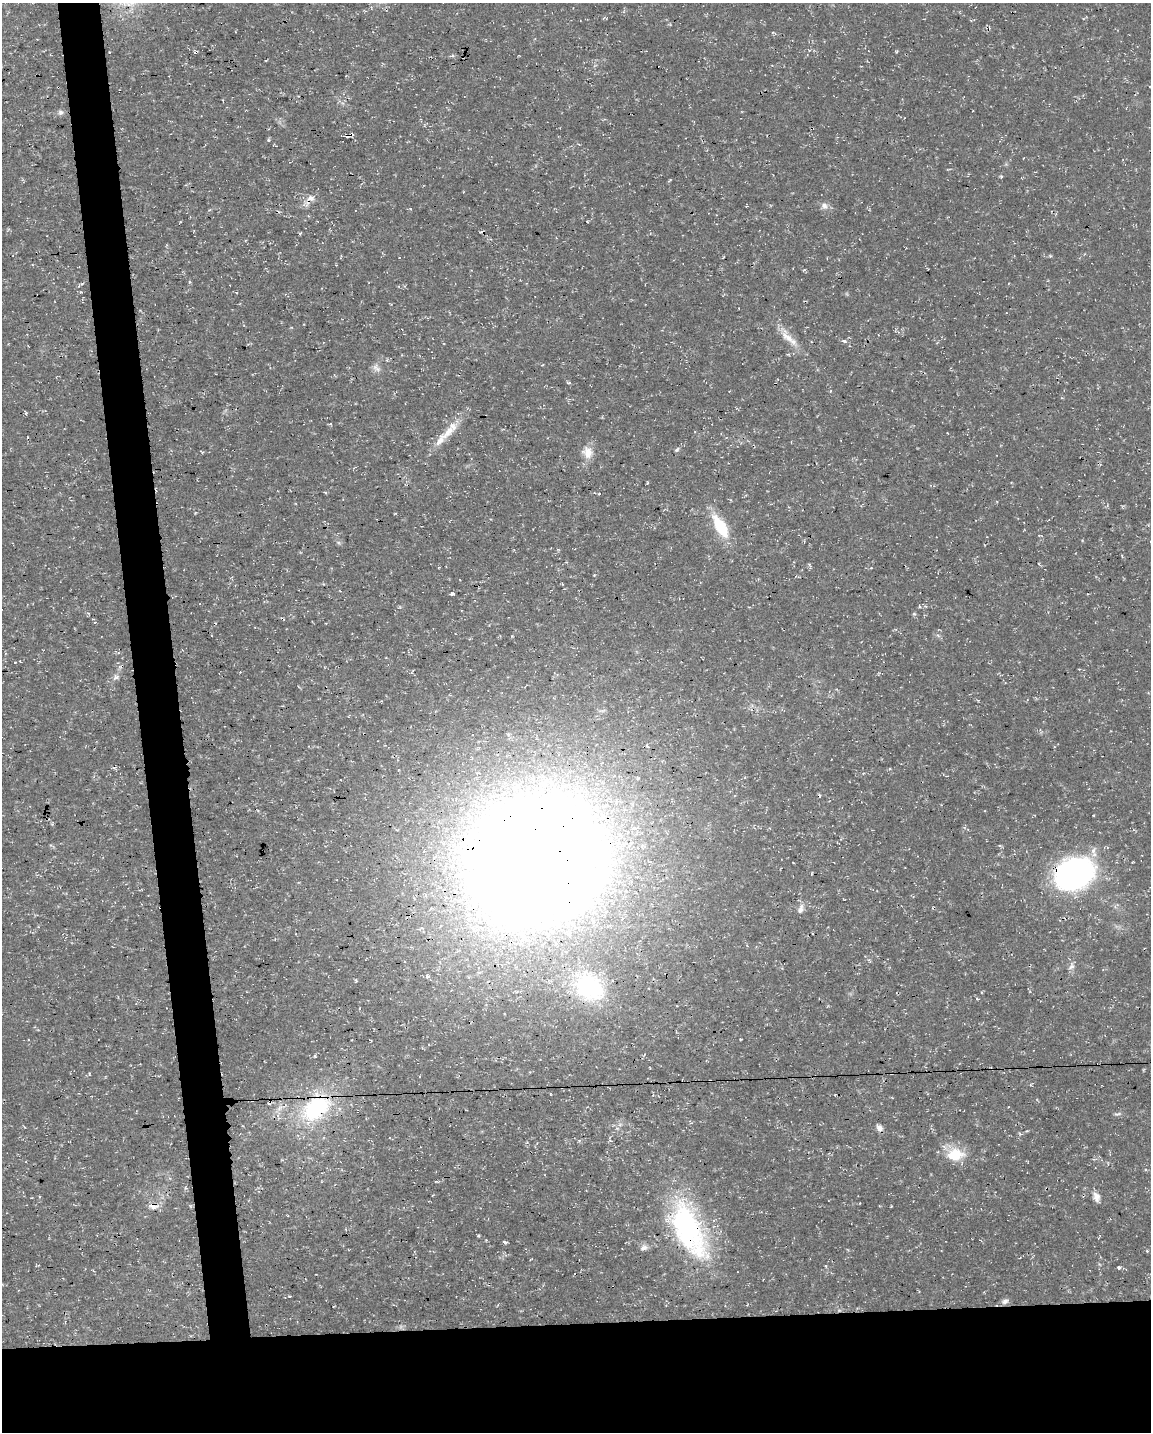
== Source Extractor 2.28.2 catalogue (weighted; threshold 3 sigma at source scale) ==
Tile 11 of 4 x 3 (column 3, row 3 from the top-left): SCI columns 2300-3448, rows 57-1486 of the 4598 x 4353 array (HDU 1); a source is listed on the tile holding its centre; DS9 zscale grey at full resolution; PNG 1153 x 1434 px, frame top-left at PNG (2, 3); no overlay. Shown black and unused: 11% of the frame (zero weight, under 3 of 4 exposures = <1% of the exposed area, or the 3 px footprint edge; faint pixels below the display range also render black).
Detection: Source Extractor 2.28.2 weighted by HDU 2 'WHT'; one run over the whole footprint, this tile lists its part. Background 0.0193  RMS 0.0025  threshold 0.0111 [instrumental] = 3 sigma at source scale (4.5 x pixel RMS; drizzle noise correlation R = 1.50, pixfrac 1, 0.0396/0.0396 arcsec/px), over >= 5 px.
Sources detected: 76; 14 cosmic-ray / hot-pixel residue — not listed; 3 inside a brighter listed object's ellipse — not listed separately; the other 59 listed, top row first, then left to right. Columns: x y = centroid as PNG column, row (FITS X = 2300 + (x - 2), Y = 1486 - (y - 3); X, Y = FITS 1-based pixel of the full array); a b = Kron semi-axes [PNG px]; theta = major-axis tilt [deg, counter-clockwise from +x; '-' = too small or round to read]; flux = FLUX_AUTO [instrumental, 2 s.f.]
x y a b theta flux
623 12 4 3 - 0.33
519 55 4 2 - 0.15
61 112 7 7 - 0.73
351 134 5 4 - 0.58
269 140 4 3 - 0.49
275 145 7 2 -23 0.23
1001 177 4 4 - 0.28
311 198 11 9 20 1.8
824 206 10 9 - 1.3
587 222 3 2 - 0.21
336 265 3 2 - 0.21
79 286 5 5 - 0.35
236 292 4 3 - 0.22
787 337 26 10 -48 3.7
844 341 7 5 -12 0.58
376 367 14 9 -62 1.3
569 383 4 4 - 0.47
831 391 5 3 - 0.25
448 432 34 10 44 5
677 450 7 5 48 0.44
202 452 4 3 - 0.29
588 452 16 13 -64 2.9
325 492 5 3 - 0.27
599 494 4 4 - 0.28
720 526 23 10 -59 11
1039 564 5 3 - 0.24
452 594 4 3 - 2.6
914 614 5 5 - 0.33
93 619 5 4 - 0.45
116 678 10 6 27 0.97
890 769 4 3 - 0.27
1000 846 5 3 - 0.3
535 860 81 71 24 1100
1074 874 34 25 21 71
844 899 3 2 - 0.18
801 909 14 8 72 1.3
812 933 3 2 - 0.22
870 961 6 3 -70 0.3
1071 966 11 7 63 1.1
428 976 4 4 - 1.2
589 987 33 26 -47 27
741 1039 3 2 - 0.22
89 1073 5 3 - 0.23
550 1094 3 2 - 0.17
316 1108 46 29 43 24
1117 1114 10 4 16 0.51
879 1128 9 7 -52 1.2
1020 1134 6 4 -53 0.31
955 1154 23 16 3 6.5
1096 1197 12 8 -74 1.5
153 1206 14 8 -3 1.8
687 1227 67 34 -64 47
478 1235 5 3 - 0.25
505 1242 5 3 - 0.47
644 1248 11 8 27 1.1
1147 1251 4 4 - 0.26
1119 1267 3 3 - 1
290 1296 4 3 - 0.23
1005 1301 9 7 34 0.91
Overlapping masked pixels (flux is a lower limit): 7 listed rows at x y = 351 134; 311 198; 535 860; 1074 874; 316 1108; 153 1206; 687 1227
Unlisted compact peaks at least as high as the median listed source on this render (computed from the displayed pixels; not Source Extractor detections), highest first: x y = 300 233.